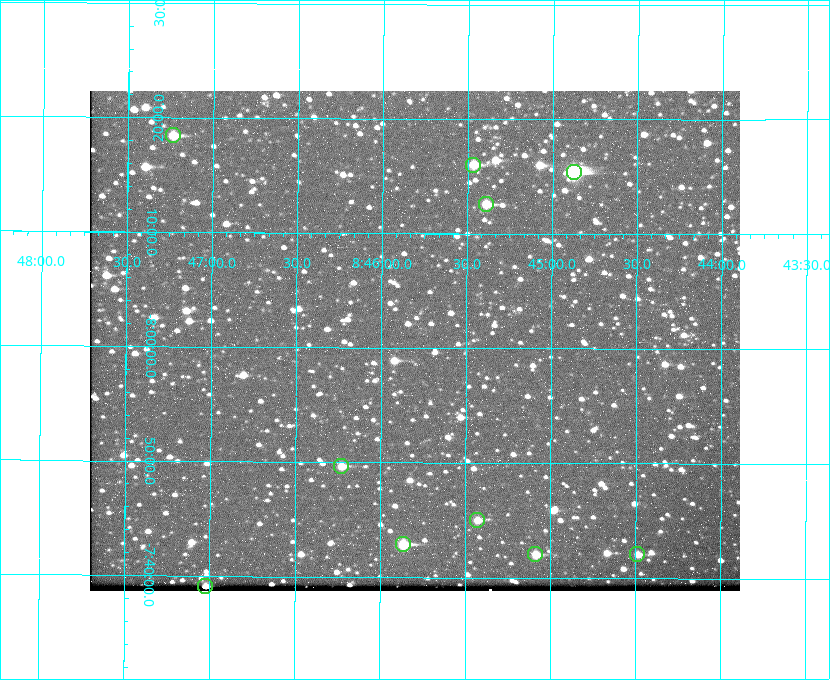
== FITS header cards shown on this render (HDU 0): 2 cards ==
NAXIS1  =                  650 / Width of table row in bytes
NAXIS2  =                  500 / Number of rows in table

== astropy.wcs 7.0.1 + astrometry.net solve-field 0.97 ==
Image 650 x 500 px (HDU 0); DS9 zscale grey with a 90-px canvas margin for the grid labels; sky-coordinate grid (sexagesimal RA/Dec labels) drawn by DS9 from the SOLVED WCS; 10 Tycho-2 reference stars matched to detected sources circled (green)
Header WCS: none
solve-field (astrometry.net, Tycho-2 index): SOLVED blind (the file carries no WCS)
Solved WCS: RA---TAN-SIP/DEC--TAN-SIP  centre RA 08:45:48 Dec -08:01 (131.45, -8.01 deg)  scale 5.24 arcsec/px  FOV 56.8' x 43.6'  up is +180 deg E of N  parity flipped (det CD > 0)
(file carries no celestial WCS; the grid is the blind solution)
Tycho-2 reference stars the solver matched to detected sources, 10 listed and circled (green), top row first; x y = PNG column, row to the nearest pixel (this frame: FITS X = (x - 90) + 1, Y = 500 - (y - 91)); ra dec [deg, ICRS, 3 dp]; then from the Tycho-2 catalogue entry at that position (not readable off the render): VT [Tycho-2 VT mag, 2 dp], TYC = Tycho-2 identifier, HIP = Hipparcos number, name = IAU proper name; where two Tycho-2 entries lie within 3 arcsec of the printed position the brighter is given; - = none
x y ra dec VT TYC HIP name
173 135 131.808 -8.307 9.64 5442-1713-1 - -
473 165 131.367 -8.267 10.01 5442-454-1 - -
574 172 131.219 -8.257 7.68 5442-1112-1 42924 -
486 204 131.348 -8.210 9.85 5442-617-1 - -
341 466 131.557 -7.828 10.76 5442-1179-1 - -
477 520 131.357 -7.750 10.86 5442-458-1 - -
403 544 131.466 -7.715 9.32 5442-1286-1 43006 -
535 554 131.272 -7.701 10.67 5442-1279-1 - -
637 554 131.122 -7.702 11.05 5442-69-1 - -
205 586 131.756 -7.652 10.62 5442-824-1 - -